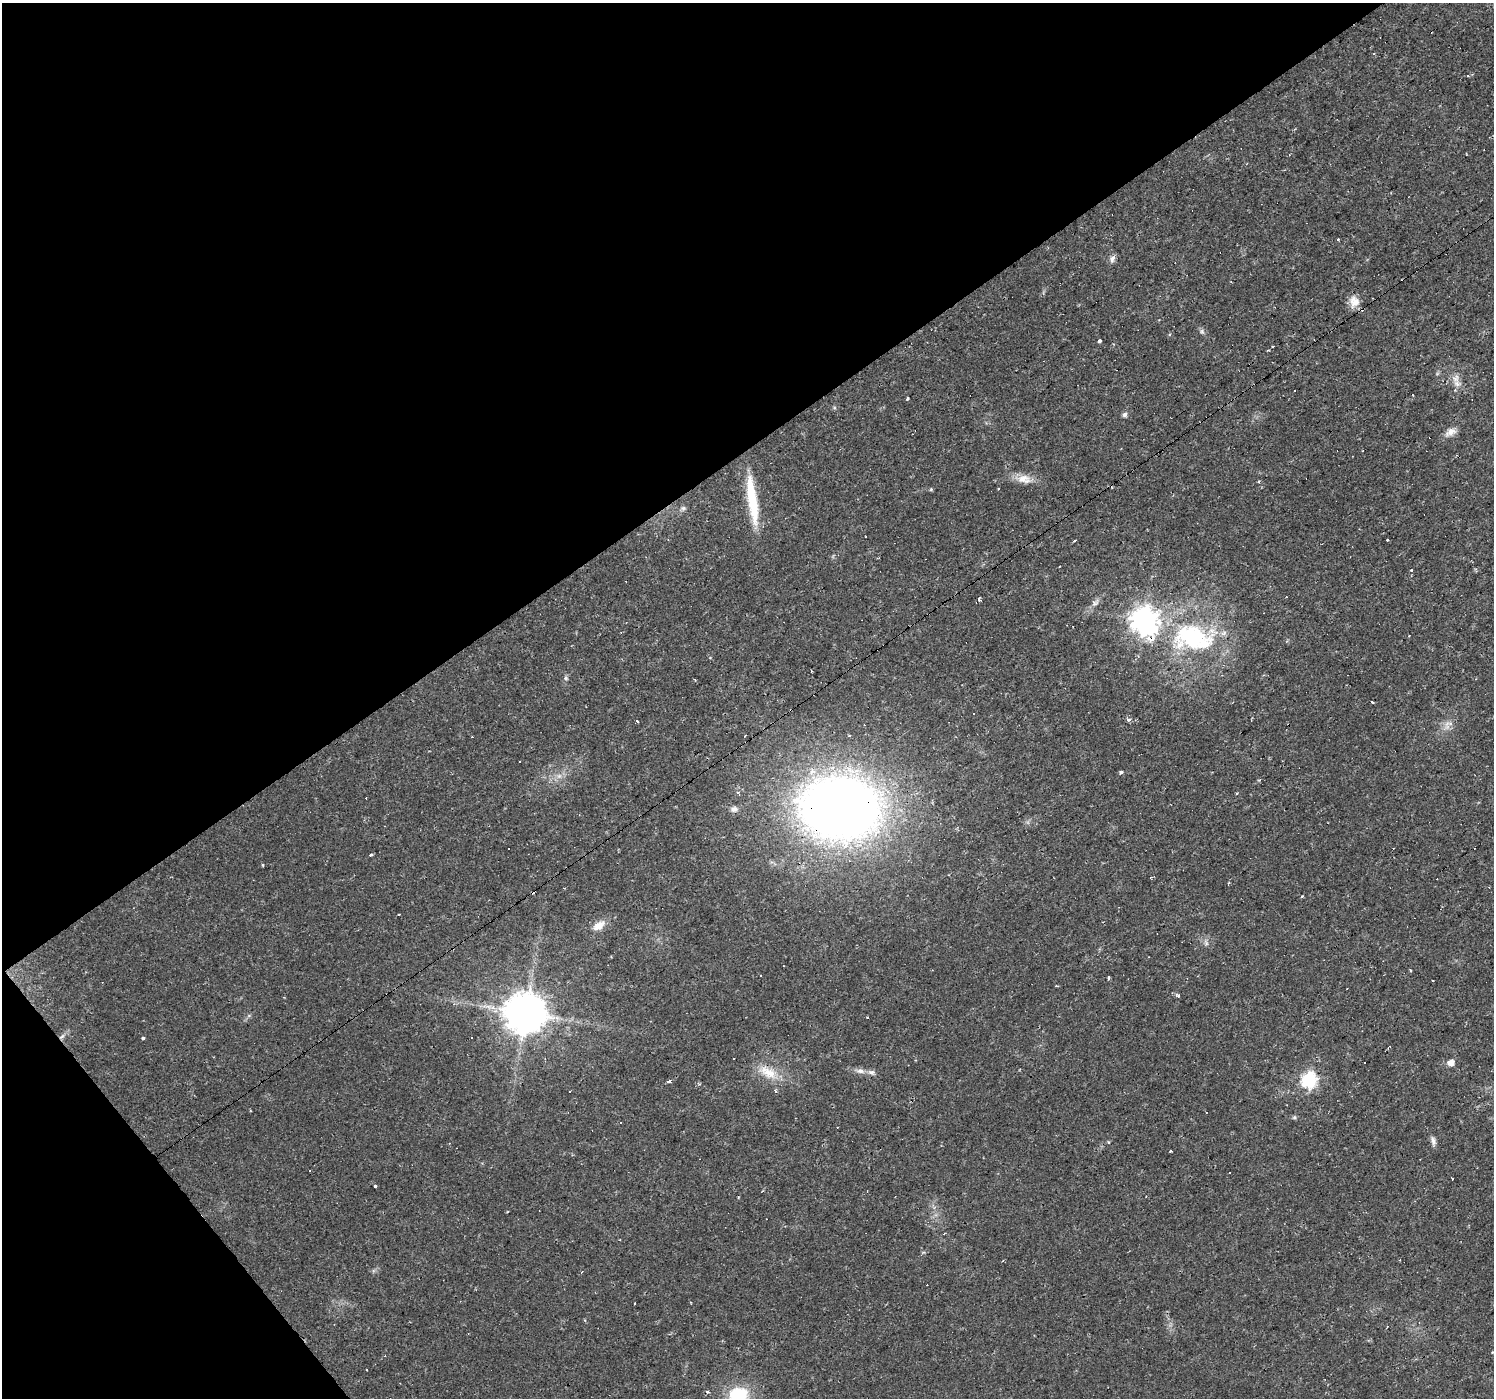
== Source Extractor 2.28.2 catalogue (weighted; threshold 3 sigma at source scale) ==
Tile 5 of 4 x 4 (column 1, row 2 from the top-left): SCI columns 1-1492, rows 2925-4320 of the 5970 x 5910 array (HDU 1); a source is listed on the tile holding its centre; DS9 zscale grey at full resolution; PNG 1496 x 1400 px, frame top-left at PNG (2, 3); no overlay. Shown black and unused: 36% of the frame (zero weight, under 2 of 3 exposures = <1% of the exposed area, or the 3 px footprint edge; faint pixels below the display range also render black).
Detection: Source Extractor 2.28.2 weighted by HDU 2 'WHT'; one run over the whole footprint, this tile lists its part. Background 0.0195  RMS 0.0024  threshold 0.0108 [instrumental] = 3 sigma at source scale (4.5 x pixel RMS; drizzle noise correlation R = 1.50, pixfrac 1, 0.0396/0.0396 arcsec/px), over >= 5 px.
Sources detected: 88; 30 cosmic-ray / hot-pixel residue — not listed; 1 inside a brighter listed object's ellipse — not listed separately; the other 57 listed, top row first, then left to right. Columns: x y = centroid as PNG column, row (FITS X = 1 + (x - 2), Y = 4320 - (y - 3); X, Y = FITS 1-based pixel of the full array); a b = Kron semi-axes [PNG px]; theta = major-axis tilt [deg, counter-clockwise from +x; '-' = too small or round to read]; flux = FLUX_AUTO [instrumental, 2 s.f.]
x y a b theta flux
1337 239 3 3 - 0.73
1112 259 10 6 71 0.99
1354 301 16 12 -87 2.4
1202 331 8 6 -70 0.55
1100 341 4 3 - 3.3
1457 383 15 7 -28 1.7
907 398 3 3 - 1.1
1124 415 6 5 - 0.75
1450 432 15 9 21 1.7
1024 479 20 12 -5 2.9
1259 481 4 3 - 0.23
931 489 5 4 - 0.29
752 500 58 11 -82 12
683 508 7 6 - 0.58
979 599 4 3 - 0.9
1095 603 12 7 36 1.1
1144 621 10 9 - 260
1409 636 3 2 - 0.27
1193 638 59 36 -12 33
566 678 7 4 -73 0.39
1371 702 3 3 - 1.3
973 714 3 3 - 2.8
1128 720 4 3 - 2.1
637 721 3 3 - 0.85
1447 727 10 8 46 1.4
1121 772 3 3 - 0.68
1236 794 3 3 - 0.36
840 808 54 42 -5 300
734 809 8 7 - 0.93
508 848 3 3 - 1.2
371 855 4 3 - 0.78
1302 897 3 3 - 0.43
599 926 16 10 32 2.7
1411 970 3 3 - 0.63
761 975 3 2 - 0.19
1108 977 4 2 - 0.54
1178 995 5 3 - 0.84
526 1013 11 11 - 820
62 1036 11 4 44 0.9
472 1037 3 3 - 0.65
143 1038 4 3 - 0.37
1451 1062 6 6 - 1.7
860 1071 12 6 -14 1.2
768 1072 28 14 -29 5.4
1309 1080 7 7 - 51
669 1081 5 3 - 1
570 1091 3 3 - 0.51
776 1092 3 3 - 0.61
1294 1117 6 5 - 0.37
620 1123 3 3 - 0.55
1433 1141 13 6 -73 0.97
1108 1142 3 3 - 0.39
1170 1151 3 2 - 0.67
375 1186 3 3 - 1.4
507 1212 4 2 - 0.18
581 1272 3 2 - 0.26
738 1394 20 15 8 11
Overlapping masked pixels (flux is a lower limit): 3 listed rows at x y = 1144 621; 840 808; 62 1036
Isophote crosses this tile's border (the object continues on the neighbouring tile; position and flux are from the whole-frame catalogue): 1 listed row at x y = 738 1394
Unlisted compact peaks at least as high as the median listed source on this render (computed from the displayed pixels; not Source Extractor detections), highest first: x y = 1411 570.